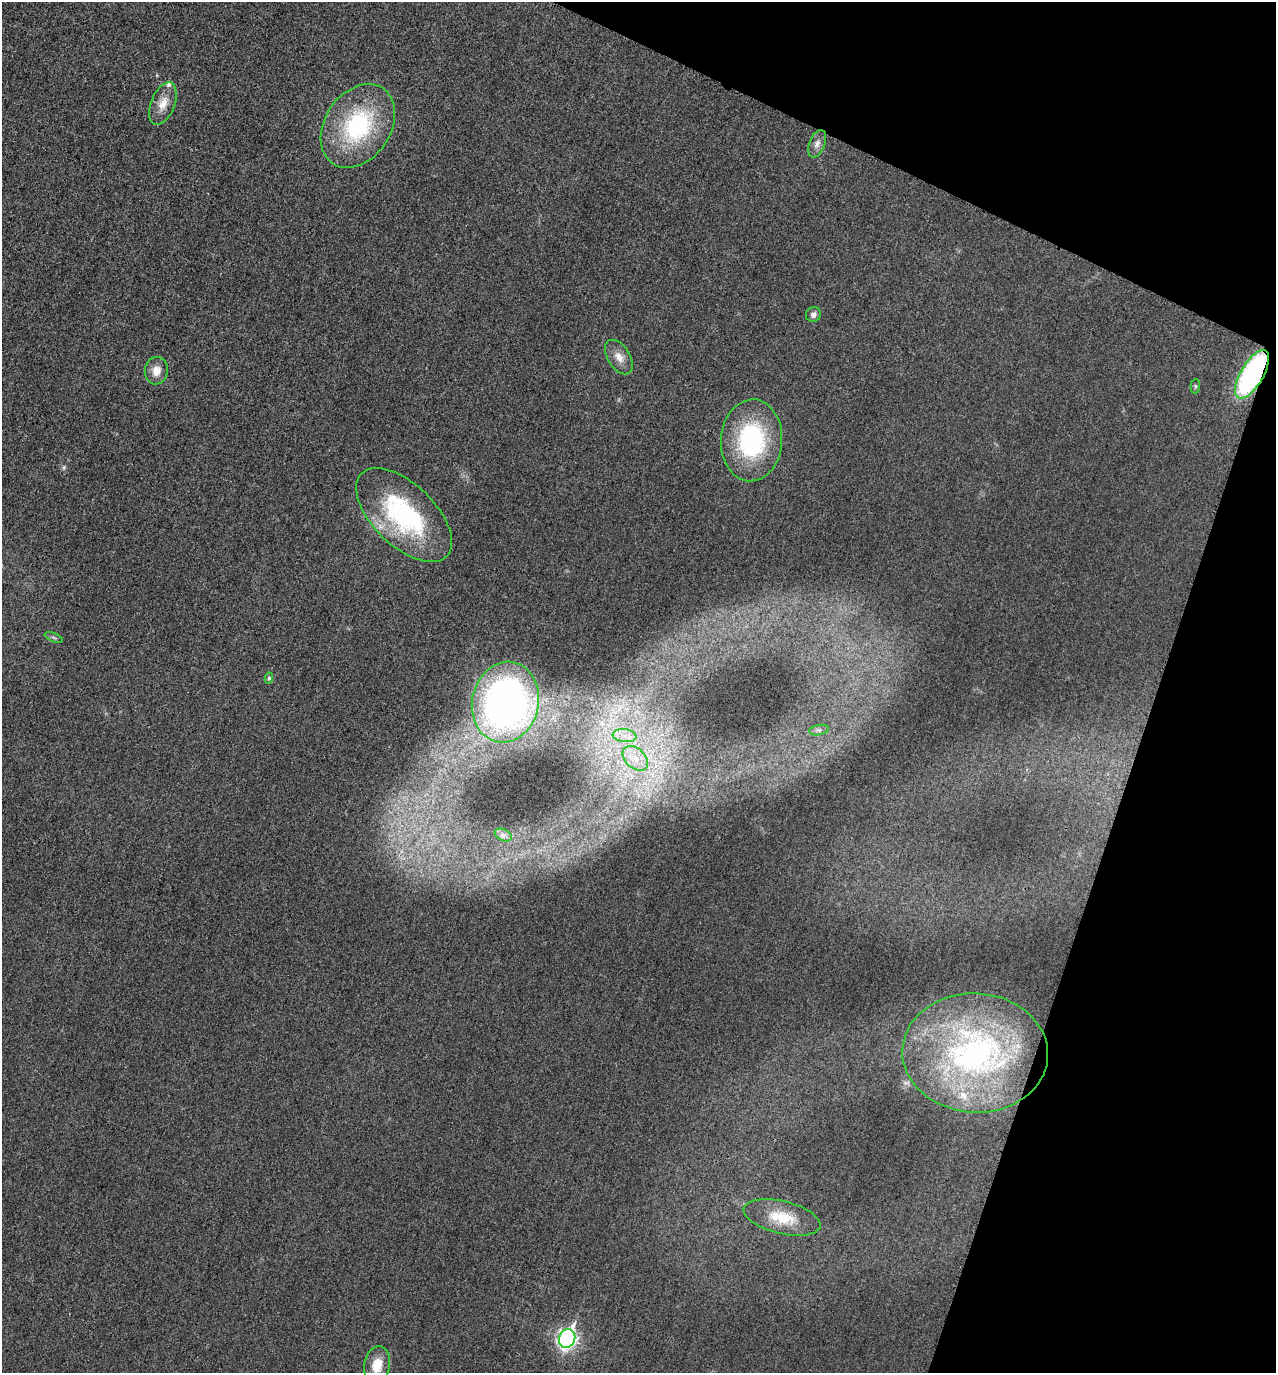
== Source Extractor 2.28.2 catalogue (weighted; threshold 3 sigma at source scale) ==
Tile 8 of 4 x 4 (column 4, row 2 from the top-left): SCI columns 3977-5250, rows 2763-4133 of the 5537 x 5528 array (HDU 1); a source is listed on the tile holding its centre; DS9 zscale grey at full resolution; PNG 1278 x 1375 px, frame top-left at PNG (2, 2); each listed source drawn as its Kron ellipse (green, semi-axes under 4 px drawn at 4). Shown black and unused: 18% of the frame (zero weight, under 3 of 4 exposures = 2% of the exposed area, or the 3 px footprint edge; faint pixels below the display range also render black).
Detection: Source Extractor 2.28.2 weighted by HDU 2 'WHT'; one run over the whole footprint, this tile lists its part. Background 0.0264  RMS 0.006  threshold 0.027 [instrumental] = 3 sigma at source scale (4.5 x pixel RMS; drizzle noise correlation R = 1.50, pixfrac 1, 0.05/0.05 arcsec/px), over >= 5 px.
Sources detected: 23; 2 inside a brighter listed object's ellipse — not listed separately; the other 21 listed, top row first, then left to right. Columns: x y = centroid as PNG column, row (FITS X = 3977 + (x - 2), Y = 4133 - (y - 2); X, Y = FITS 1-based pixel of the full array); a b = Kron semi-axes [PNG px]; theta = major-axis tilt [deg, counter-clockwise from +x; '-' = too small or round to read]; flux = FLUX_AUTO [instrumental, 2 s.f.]
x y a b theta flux
163 104 22 12 68 8.7
358 126 45 33 56 70
817 144 14 7 67 3.7
813 314 8 7 - 2.4
619 357 19 11 -58 6.5
156 371 14 11 81 6.9
1252 374 27 11 59 70
1195 386 7 5 84 0.99
752 440 41 30 86 73
404 515 59 31 -44 87
54 637 9 3 -21 0.99
269 678 5 4 - 1.1
505 702 41 33 78 210
819 730 10 5 10 1.8
624 736 12 6 -8 4.9
635 758 15 10 -44 8.7
503 835 9 5 -25 2.2
975 1053 73 59 -3 180
782 1217 39 16 -13 20
567 1338 9 8 - 240
377 1365 19 13 80 11
Overlapping masked pixels (flux is a lower limit): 1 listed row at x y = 1252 374
Unlisted compact peaks at least as high as the median listed source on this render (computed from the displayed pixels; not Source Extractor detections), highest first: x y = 64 467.